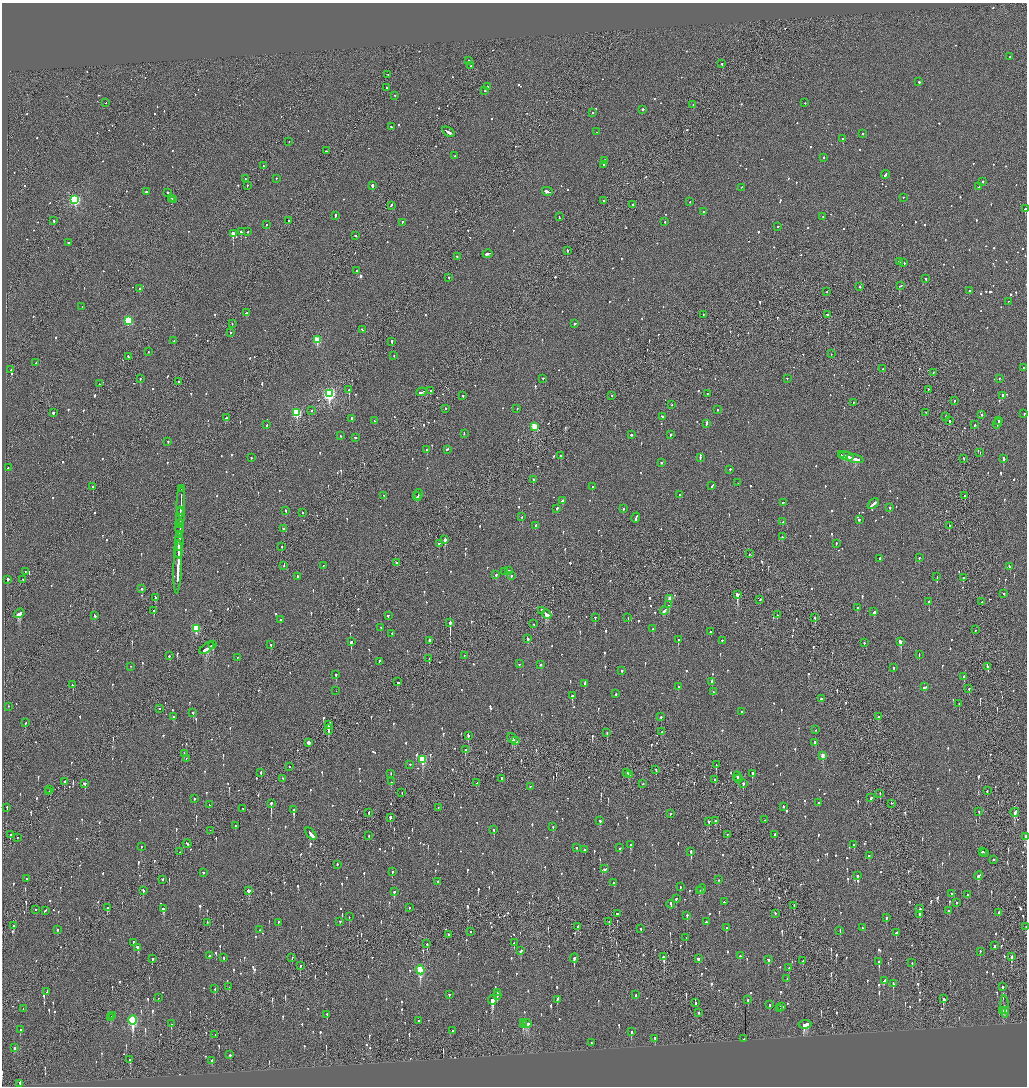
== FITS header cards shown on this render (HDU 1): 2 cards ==
NAXIS1  =                 2050
NAXIS2  =                 2168

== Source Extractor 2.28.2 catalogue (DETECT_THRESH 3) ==
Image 2050 x 2168 px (HDU 1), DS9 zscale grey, zoomed out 1/2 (1 PNG px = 2 x 2 image px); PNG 1029 x 1088 px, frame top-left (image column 2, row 2168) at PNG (2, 3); each listed source drawn as its Kron ellipse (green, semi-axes under 4 px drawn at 4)
Background -0.0952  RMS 0.074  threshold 0.223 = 3 sigma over >= 5 px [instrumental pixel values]
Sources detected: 1407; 59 cannot appear on this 1/2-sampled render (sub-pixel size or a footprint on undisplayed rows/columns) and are neither listed nor drawn; of the other 1348, the 500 brightest by FLUX_AUTO listed and drawn (848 fainter detections omitted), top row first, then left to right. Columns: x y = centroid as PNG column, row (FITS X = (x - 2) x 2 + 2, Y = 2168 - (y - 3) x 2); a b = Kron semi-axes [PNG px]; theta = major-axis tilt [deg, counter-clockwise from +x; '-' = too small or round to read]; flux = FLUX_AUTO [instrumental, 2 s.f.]
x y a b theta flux
1009 57 2 2 - 78
469 61 2 2 - 61
722 64 2 2 - 94
470 66 2 2 - 58
388 75 2 1 - 57
919 82 2 2 - 170
488 87 2 1 - 59
387 88 2 2 - 260
485 91 2 2 - 81
395 96 2 2 - 54
106 103 2 2 - 120
805 103 2 1 - 61
693 105 2 1 - 120
642 110 2 2 - 520
593 113 2 2 - 92
392 127 3 2 - 130
448 132 7 2 -33 650
597 132 2 1 - 180
863 134 2 2 - 160
843 139 3 2 - 500
289 142 2 1 - 54
326 151 2 2 - 290
455 156 2 2 - 91
823 158 2 2 - 180
604 161 2 2 - 140
604 165 2 2 - 560
263 166 3 2 - 88
885 175 5 2 - 150
245 179 2 1 - 68
276 179 2 2 - 76
983 182 2 2 - 140
247 186 2 1 - 67
372 186 2 2 - 710
741 187 2 1 - 79
979 187 2 2 - 120
146 192 2 2 - 230
547 192 5 2 - 350
168 193 3 2 - 190
903 198 2 2 - 120
172 199 3 2 - 250
75 200 4 3 - 1700
173 200 2 1 - 270
603 201 2 1 - 280
690 202 2 2 - 96
633 205 2 2 - 96
391 206 3 2 - 140
1025 209 3 2 - 640
704 212 2 2 - 190
335 216 3 2 - 130
559 217 2 2 - 58
823 217 2 2 - 75
54 221 2 2 - 230
288 221 2 2 - 240
665 222 2 2 - 69
402 223 2 2 - 120
266 225 2 2 - 98
777 227 2 2 - 71
241 232 2 2 - 950
247 232 2 1 - 130
233 234 2 2 - 4700
356 236 2 2 - 220
68 243 2 2 - 150
567 251 3 2 - 84
487 254 5 2 - 180
457 257 2 2 - 62
899 262 2 2 - 250
904 263 2 2 - 68
357 271 2 2 - 110
449 278 2 2 - 73
926 279 3 2 - 99
900 286 3 2 - 350
860 287 2 2 - 140
139 289 2 2 - 68
969 291 2 2 - 86
827 292 2 2 - 62
1008 302 2 1 - 160
82 307 2 2 - 63
246 313 3 2 - 110
703 315 2 1 - 61
828 315 3 2 - 200
128 321 3 3 - 1200
232 324 2 2 - 54
575 324 3 2 - 93
362 330 2 2 - 68
231 333 2 2 - 71
317 340 3 3 - 580
174 341 2 2 - 83
392 342 3 2 - 160
148 352 2 2 - 59
831 354 2 1 - 56
394 356 2 2 - 59
128 357 2 2 - 130
36 363 2 2 - 63
1024 368 2 2 - 96
883 369 2 2 - 90
11 370 2 1 - 62
933 373 2 2 - 60
140 379 2 2 - 300
543 379 2 2 - 120
787 379 2 2 - 93
1000 379 2 2 - 93
179 382 2 2 - 95
99 384 2 1 - 73
349 390 2 1 - 210
928 390 2 1 - 62
430 391 2 2 - 130
421 392 5 2 - 140
329 394 4 3 - 2900
707 394 2 2 - 64
463 396 2 2 - 290
611 396 2 1 - 91
1002 396 2 2 - 140
954 401 2 2 - 72
853 403 2 2 - 96
672 405 2 2 - 85
446 409 2 2 - 110
517 409 2 2 - 57
717 410 2 2 - 81
311 411 2 1 - 88
53 413 2 2 - 330
297 413 3 3 - 1200
926 413 2 1 - 64
1024 414 2 2 - 140
981 415 2 2 - 82
662 417 3 2 - 83
946 417 2 1 - 65
226 418 4 2 - 260
352 419 2 2 - 220
374 421 2 2 - 59
949 421 2 2 - 130
999 421 3 1 - 100
706 424 3 2 - 210
997 424 5 2 - 170
267 425 2 2 - 74
974 425 2 2 - 110
534 427 3 3 - 460
464 434 3 2 - 56
631 435 2 2 - 69
671 435 3 2 - 94
340 436 2 2 - 85
355 438 2 2 - 140
168 442 2 2 - 100
427 450 2 2 - 75
447 450 2 2 - 180
980 453 2 1 - 130
842 455 2 2 - 61
561 456 2 2 - 99
846 457 7 2 -15 330
251 458 2 2 - 68
700 458 2 2 - 81
855 459 8 2 -15 530
964 459 2 2 - 75
1004 459 3 2 - 210
662 463 2 2 - 71
8 468 2 2 - 72
730 470 2 2 - 75
533 480 2 2 - 330
738 483 2 2 - 68
712 486 3 2 - 83
93 487 2 2 - 170
592 487 2 2 - 60
181 489 2 1 - 95
418 495 5 2 - 150
679 495 2 2 - 87
384 496 3 2 - 61
965 496 2 2 - 73
417 497 4 2 - 190
562 501 3 2 - 89
181 502 15 2 88 790
783 503 2 2 - 80
873 504 6 2 39 320
890 508 2 2 - 91
557 509 2 2 - 63
623 509 2 2 - 110
180 511 3 1 - 140
286 511 2 2 - 68
302 513 2 2 - 63
180 517 9 1 -90 470
522 517 2 2 - 59
636 518 5 2 - 210
859 520 2 2 - 65
783 522 2 2 - 96
180 524 4 2 - 340
536 526 3 2 - 94
949 526 2 2 - 57
180 529 6 2 88 330
284 529 2 1 - 64
179 535 2 2 - 380
782 537 2 2 - 54
445 540 3 2 - 1100
179 542 9 2 89 450
439 544 2 2 - 67
836 544 3 2 - 55
282 547 2 2 - 120
179 550 9 2 -90 510
749 554 2 1 - 70
919 558 2 2 - 92
879 559 2 2 - 82
396 563 2 1 - 370
284 566 2 2 - 65
323 566 2 2 - 60
1009 567 2 2 - 71
178 568 26 2 87 1400
509 571 4 2 - 200
25 572 2 1 - 120
505 572 2 1 - 85
496 575 2 2 - 63
511 576 2 2 - 68
297 577 3 2 - 120
937 577 2 1 - 83
963 578 2 2 - 76
7 580 2 2 - 4900
23 580 2 2 - 70
142 589 2 2 - 150
1004 594 2 1 - 77
737 595 3 2 - 570
156 598 4 2 - 200
670 599 3 2 - 180
760 600 2 2 - 130
929 602 2 2 - 160
982 602 2 2 - 130
669 605 2 2 - 110
858 608 3 2 - 100
154 611 2 2 - 290
541 611 3 2 - 140
664 611 4 2 - 360
874 612 2 2 - 150
19 614 5 2 - 1200
547 615 5 2 - 870
777 615 2 2 - 180
95 616 3 2 - 160
388 616 2 2 - 140
595 618 2 2 - 75
628 618 2 1 - 58
815 618 3 2 - 170
280 620 2 2 - 60
450 623 3 2 - 2000
533 624 2 1 - 160
381 628 2 2 - 54
196 629 4 3 - 550
653 629 2 2 - 90
975 630 2 1 - 110
710 632 2 2 - 130
392 634 2 2 - 78
528 639 2 2 - 120
678 640 3 2 - 320
430 641 3 2 - 72
722 641 2 2 - 70
351 642 3 2 - 260
900 642 3 2 - 600
864 643 2 2 - 74
213 645 3 2 - 230
271 645 2 2 - 200
207 648 8 3 33 430
919 655 4 2 - 96
169 656 2 2 - 65
464 656 2 1 - 150
237 658 2 2 - 65
429 659 3 2 - 130
379 662 4 2 - 140
519 664 2 2 - 70
541 665 2 2 - 160
130 667 2 1 - 71
988 667 3 2 - 290
893 668 2 2 - 78
622 671 2 2 - 59
336 675 2 2 - 250
964 677 2 2 - 160
398 682 3 2 - 110
712 682 3 2 - 130
585 684 4 2 - 210
73 685 3 2 - 79
679 687 2 2 - 130
925 687 4 2 - 150
969 689 3 2 - 61
336 691 2 1 - 68
713 692 2 2 - 120
616 694 2 2 - 71
572 696 3 2 - 210
821 699 2 2 - 400
959 704 2 2 - 70
8 707 2 2 - 63
160 709 2 2 - 130
741 712 2 2 - 96
193 713 3 2 - 180
174 717 2 2 - 80
661 717 2 2 - 230
878 717 2 2 - 140
25 723 2 2 - 70
328 725 2 2 - 590
329 730 5 2 - 76
815 730 2 2 - 71
662 732 2 2 - 54
607 733 2 2 - 170
468 736 3 2 - 140
512 738 5 2 - 280
516 741 3 2 - 150
308 743 3 2 - 96
815 743 3 2 - 130
465 750 2 2 - 140
184 754 2 2 - 56
823 756 3 2 - 170
186 759 3 1 - 56
422 760 4 3 - 730
410 765 2 2 - 73
716 765 2 1 - 130
290 767 2 1 - 66
656 770 4 1 - 66
261 773 2 2 - 60
627 773 3 2 - 140
391 774 2 2 - 56
752 774 2 2 - 250
629 775 2 2 - 340
737 777 5 2 - 220
283 779 2 1 - 66
502 779 2 2 - 570
738 779 2 2 - 160
715 780 2 2 - 98
64 782 2 2 - 65
391 782 2 1 - 55
477 783 3 2 - 78
85 784 3 2 - 120
643 784 2 2 - 110
743 784 3 2 - 160
530 787 2 2 - 130
50 790 2 1 - 64
987 791 2 2 - 75
49 792 2 2 - 140
402 793 2 1 - 64
880 794 2 1 - 62
871 798 2 2 - 190
194 799 3 2 - 57
819 803 2 2 - 560
271 804 4 2 - 830
891 804 2 2 - 74
209 805 3 2 - 64
783 807 2 2 - 71
7 808 2 2 - 64
438 808 2 2 - 56
243 809 2 1 - 54
294 810 3 2 - 510
979 812 2 1 - 63
369 813 3 2 - 61
1015 813 4 2 - 360
670 814 2 2 - 75
390 818 3 2 - 140
765 820 2 1 - 81
600 821 3 2 - 77
715 821 2 2 - 110
709 822 2 2 - 230
235 826 2 2 - 100
553 827 2 2 - 68
494 830 2 2 - 74
210 831 2 1 - 130
311 834 7 2 -50 850
10 835 3 2 - 94
727 835 2 2 - 120
775 835 3 1 - 170
369 836 2 2 - 75
1026 837 4 1 - 71
17 838 2 1 - 59
187 844 4 2 - 170
630 845 3 2 - 80
854 845 2 2 - 95
141 847 2 2 - 61
576 848 2 2 - 58
620 848 2 2 - 57
585 850 2 2 - 100
180 852 2 1 - 110
691 852 3 2 - 460
982 852 2 2 - 100
984 853 2 1 - 69
869 856 2 2 - 92
994 860 3 2 - 91
337 865 2 2 - 180
605 869 3 2 - 310
392 872 2 2 - 330
203 873 2 2 - 140
857 876 2 2 - 210
979 876 4 2 - 210
27 879 2 2 - 120
162 880 3 2 - 57
718 880 2 2 - 67
438 882 2 2 - 73
614 883 3 2 - 150
680 887 2 2 - 74
702 889 4 2 - 82
143 891 3 2 - 110
249 891 3 2 - 1800
699 891 3 2 - 97
394 892 3 2 - 85
952 894 2 2 - 92
967 895 2 2 - 54
676 899 2 2 - 110
724 902 2 1 - 280
956 903 2 2 - 75
671 905 4 2 - 190
794 906 3 2 - 100
107 908 3 2 - 110
410 908 2 2 - 66
163 909 3 3 - 180
920 909 2 1 - 210
36 910 2 1 - 170
45 911 4 2 - 140
949 911 2 2 - 110
999 913 2 2 - 300
617 914 2 2 - 75
775 914 2 2 - 54
919 915 3 2 - 160
687 916 3 2 - 78
349 917 2 2 - 60
887 918 2 2 - 120
340 922 2 2 - 110
609 922 2 2 - 74
706 922 2 2 - 210
207 923 2 1 - 67
278 923 2 2 - 58
14 926 2 2 - 120
578 927 2 2 - 370
1026 927 2 1 - 69
726 928 3 2 - 97
863 928 2 2 - 68
641 929 2 2 - 84
57 930 2 2 - 130
260 930 2 2 - 110
840 931 3 2 - 66
470 932 2 2 - 100
896 933 2 2 - 120
448 935 2 2 - 200
686 938 2 2 - 60
134 943 3 2 - 120
514 943 3 2 - 61
427 944 3 2 - 79
995 946 3 2 - 54
138 948 3 3 - 180
521 951 3 2 - 200
980 952 2 2 - 66
209 956 2 2 - 170
740 956 2 2 - 130
664 957 3 2 - 2300
1011 957 4 2 - 160
223 958 2 2 - 160
292 958 2 2 - 120
574 958 4 2 - 210
152 959 3 2 - 210
698 959 3 2 - 77
768 960 3 2 - 100
802 961 2 2 - 58
879 962 3 2 - 260
912 963 2 2 - 67
300 966 2 1 - 230
789 968 2 2 - 58
420 970 4 3 - 1100
787 979 2 1 - 58
884 981 4 2 - 140
893 984 4 2 - 150
229 987 2 2 - 77
1003 987 3 2 - 130
215 989 3 2 - 71
47 992 4 2 - 160
497 993 2 2 - 130
449 995 3 2 - 61
636 995 2 2 - 71
497 996 3 2 - 64
158 998 2 1 - 190
944 999 4 2 - 120
492 1000 5 3 - 540
557 1000 4 2 - 100
748 1000 3 2 - 80
695 1003 2 2 - 78
770 1005 3 2 - 100
782 1007 3 2 - 170
1005 1007 11 2 -88 110
23 1009 2 1 - 81
780 1009 2 2 - 54
1003 1011 3 3 - 230
1005 1011 2 1 - 330
698 1013 2 2 - 64
327 1015 2 2 - 210
112 1016 2 2 - 220
110 1018 2 2 - 110
133 1020 5 3 - 1700
419 1021 2 2 - 54
523 1023 2 2 - 96
171 1024 3 1 - 61
527 1024 4 3 - 250
523 1025 3 3 - 170
805 1025 6 4 5 290
20 1030 3 2 - 55
453 1031 2 2 - 140
631 1032 2 2 - 160
215 1035 2 1 - 84
655 1039 3 2 - 66
744 1039 2 2 - 78
591 1043 2 2 - 300
14 1048 2 2 - 260
230 1055 2 2 - 150
130 1060 4 2 - 88
212 1061 3 2 - 70
20 1084 3 2 - 130
At the frame edge (FLAGS 8, measured only in part): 3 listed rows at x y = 1025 209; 1026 837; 1026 927
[848 fainter detections neither listed nor drawn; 59 sub-pixel or undisplayed-footprint detections neither listed nor drawn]